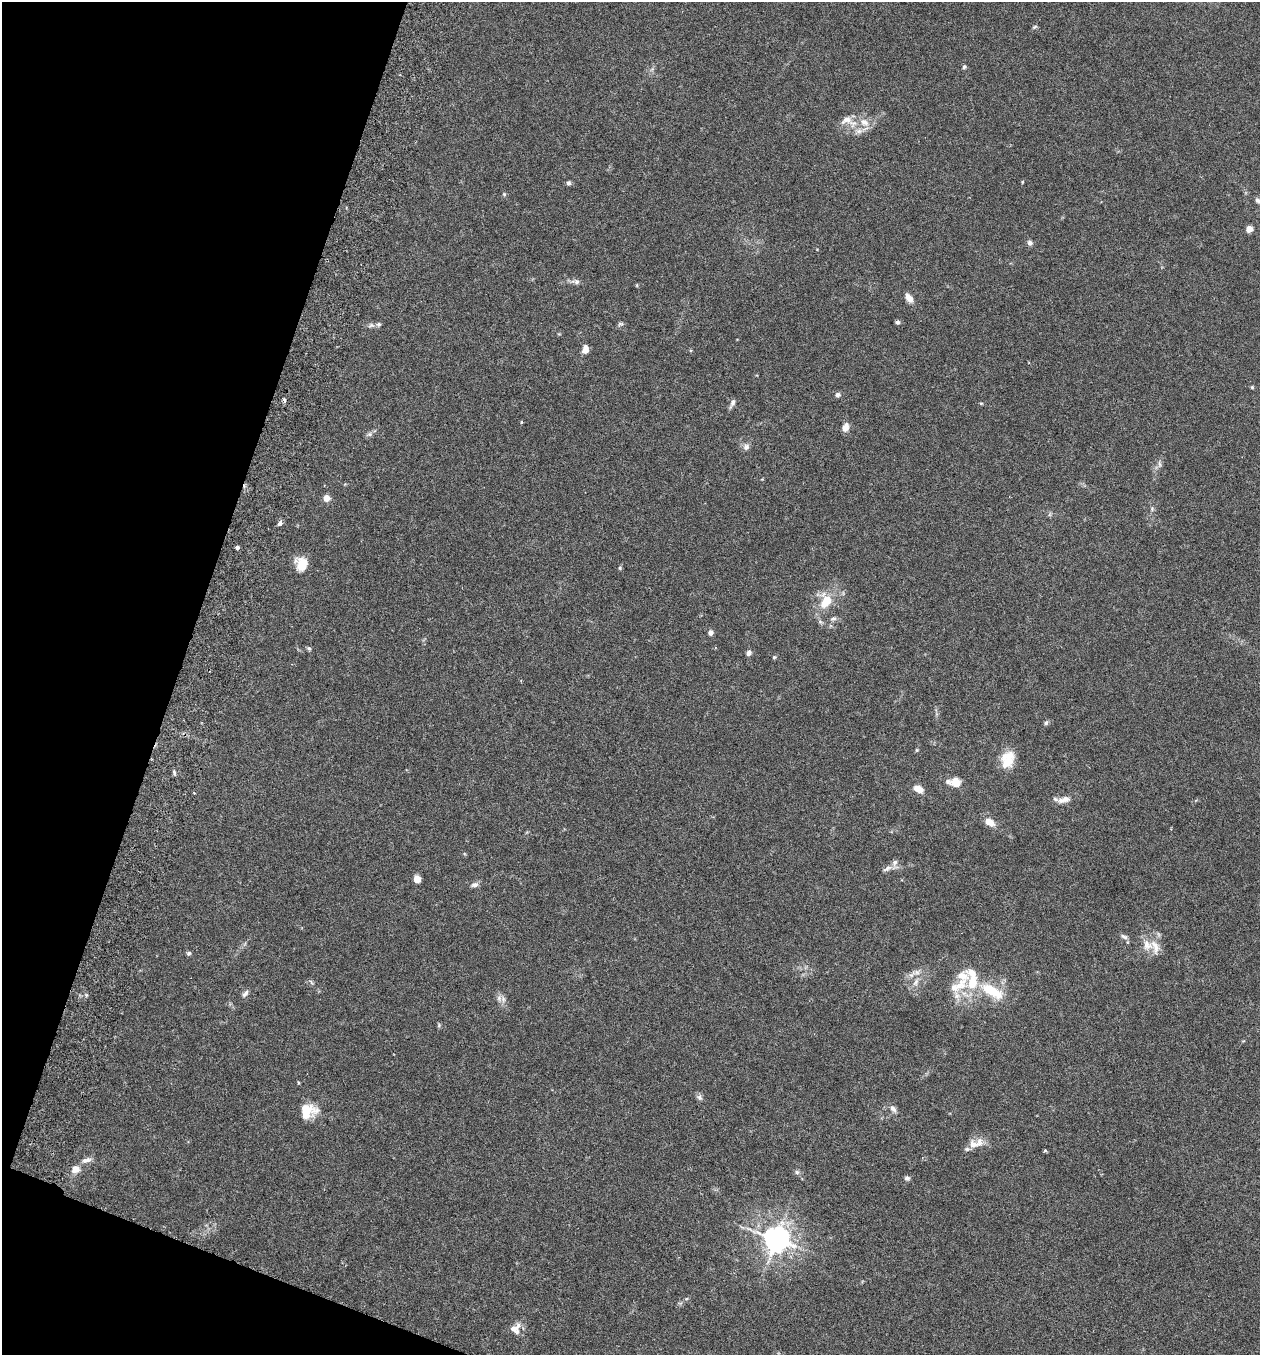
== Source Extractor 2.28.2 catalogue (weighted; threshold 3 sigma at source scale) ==
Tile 9 of 4 x 4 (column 1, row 3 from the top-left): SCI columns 192-1449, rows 1381-2733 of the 5543 x 5465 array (HDU 1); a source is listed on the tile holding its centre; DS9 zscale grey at full resolution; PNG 1262 x 1357 px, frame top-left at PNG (2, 2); no overlay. Shown black and unused: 17% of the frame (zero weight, under 3 of 6 exposures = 3% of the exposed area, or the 3 px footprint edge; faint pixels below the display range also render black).
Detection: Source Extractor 2.28.2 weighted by HDU 2 'WHT'; one run over the whole footprint, this tile lists its part. Background 0.0173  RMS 0.0019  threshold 0.00795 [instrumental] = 3 sigma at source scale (4.09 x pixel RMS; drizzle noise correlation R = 1.36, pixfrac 0.8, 0.05/0.05 arcsec/px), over >= 5 px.
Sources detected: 81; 9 inside a brighter listed object's ellipse — not listed separately; the other 72 listed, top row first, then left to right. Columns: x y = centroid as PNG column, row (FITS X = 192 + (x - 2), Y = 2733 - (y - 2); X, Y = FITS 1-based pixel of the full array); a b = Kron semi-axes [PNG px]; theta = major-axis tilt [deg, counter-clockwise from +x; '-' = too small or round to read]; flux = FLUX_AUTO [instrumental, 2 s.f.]
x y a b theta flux
1034 27 7 4 27 0.27
964 67 6 5 - 0.29
846 120 16 10 24 1.8
864 122 13 9 -28 1.8
859 131 9 7 1 0.85
1022 182 4 3 - 0.2
568 183 6 6 - 0.39
504 194 6 4 -46 0.22
1257 200 7 6 - 0.52
1249 229 5 5 - 2
1030 243 7 6 - 0.55
577 282 7 7 - 0.55
909 298 12 7 -56 1.1
897 322 5 4 - 0.39
620 324 8 3 -5 0.29
371 325 9 6 10 0.55
585 349 10 7 81 1.2
838 395 7 6 - 0.48
284 400 4 3 - 0.73
732 403 14 5 64 0.59
981 403 5 3 - 0.18
521 422 5 3 - 0.17
845 427 10 7 70 1.2
369 434 8 6 20 0.5
746 447 9 8 - 0.75
1160 464 10 4 -84 0.45
327 498 7 6 - 1.4
1152 509 6 6 - 0.3
280 523 7 5 49 0.55
237 548 4 3 - 0.68
301 564 16 14 -78 2.7
620 568 6 3 -72 0.21
826 601 14 10 70 4
833 619 9 5 20 0.5
711 633 6 6 - 0.61
309 648 6 5 - 0.29
748 653 7 6 - 0.58
774 657 5 4 - 0.21
1046 723 6 5 - 0.34
917 750 6 4 90 0.19
1007 762 20 16 -53 3.4
174 772 6 4 -72 0.35
955 782 12 8 -8 3.2
918 789 10 6 -33 2
194 793 3 3 - 0.14
1064 800 18 8 15 1.5
989 822 11 7 -29 1.9
887 868 14 5 26 0.76
417 879 6 5 - 1.8
474 885 10 6 11 0.64
1124 937 11 5 -22 0.52
1155 947 23 10 -75 2.3
188 953 6 5 - 0.33
311 982 8 3 -58 0.26
916 982 12 6 65 0.93
958 986 32 13 27 4.1
992 991 31 12 -29 6
245 994 11 5 49 0.56
499 998 7 7 - 0.73
439 1025 6 4 73 0.24
299 1082 3 3 - 0.21
699 1097 9 7 -58 0.53
893 1109 10 7 -50 0.72
308 1111 20 16 23 4
973 1144 13 10 -16 1.8
1045 1151 3 3 - 0.33
86 1160 14 7 14 0.97
75 1169 8 7 - 2
797 1172 7 5 -45 0.38
907 1178 6 6 - 0.44
776 1239 8 8 - 210
515 1329 15 12 52 1.6